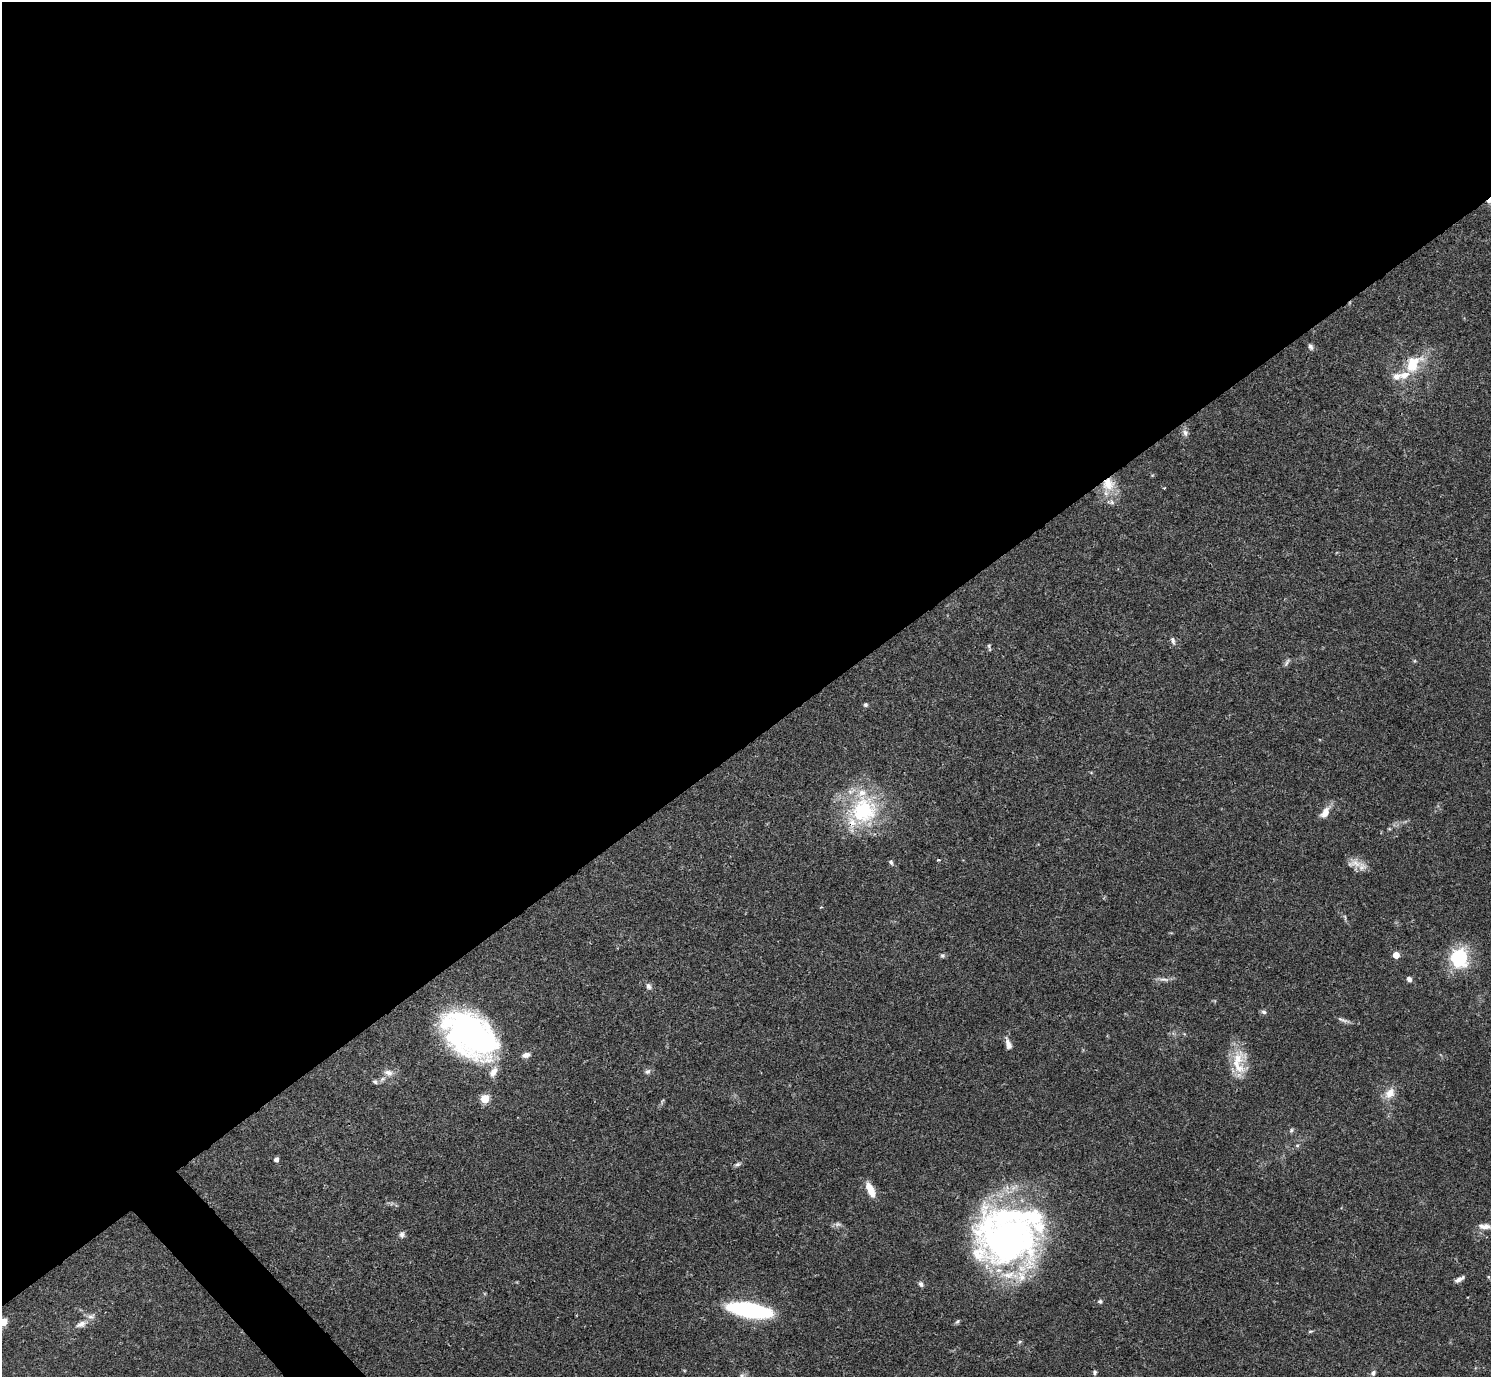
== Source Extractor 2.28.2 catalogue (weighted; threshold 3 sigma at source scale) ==
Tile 2 of 4 x 4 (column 2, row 1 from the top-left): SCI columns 1491-2979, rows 4285-5659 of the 5961 x 5958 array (HDU 1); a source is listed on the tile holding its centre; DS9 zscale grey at full resolution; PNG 1493 x 1379 px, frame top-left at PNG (2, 2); no overlay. Shown black and unused: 55% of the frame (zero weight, under 3 of 4 exposures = <1% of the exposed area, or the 3 px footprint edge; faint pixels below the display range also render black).
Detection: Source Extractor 2.28.2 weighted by HDU 2 'WHT'; one run over the whole footprint, this tile lists its part. Background 0.0407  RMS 0.0027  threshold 0.0119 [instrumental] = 3 sigma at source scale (4.5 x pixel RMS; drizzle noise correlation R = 1.50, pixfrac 1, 0.05/0.05 arcsec/px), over >= 5 px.
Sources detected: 62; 1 too faint to see at this stretch — not listed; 9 inside a brighter listed object's ellipse — not listed separately; the other 52 listed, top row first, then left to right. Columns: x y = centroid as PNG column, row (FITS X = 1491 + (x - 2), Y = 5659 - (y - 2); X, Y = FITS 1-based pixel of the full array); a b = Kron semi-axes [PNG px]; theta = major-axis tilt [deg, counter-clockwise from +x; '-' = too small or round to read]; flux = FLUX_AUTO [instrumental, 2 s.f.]
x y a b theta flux
1310 347 8 5 -70 0.75
1412 365 29 19 46 9.7
1185 433 10 8 -59 1.1
1108 484 19 18 - 6.6
1112 502 8 7 - 0.94
1173 641 11 5 -70 0.78
989 646 8 5 -82 0.5
1287 662 12 5 60 0.75
865 705 5 5 - 0.51
863 810 40 36 44 27
1325 812 17 8 57 2.8
1389 829 6 3 17 0.31
938 860 3 3 - 0.43
891 862 7 5 -55 0.65
1354 863 20 14 -11 3
1345 917 10 3 -79 0.45
942 955 6 6 - 0.53
1396 955 5 4 - 4.6
1459 958 8 7 - 62
1164 979 18 4 -2 1.2
1409 979 6 5 - 0.95
649 986 8 6 -54 0.94
1264 1012 7 5 -38 0.67
1343 1020 19 4 -19 1
470 1035 51 32 -37 93
1008 1044 14 7 -72 1.7
526 1055 10 6 11 1.4
1239 1062 34 19 -88 7.9
647 1072 7 6 - 0.85
388 1073 13 8 -12 1.8
375 1082 8 5 -29 0.6
1390 1093 16 11 53 3.1
485 1099 5 5 - 13
1291 1130 7 5 47 0.5
1297 1145 6 4 1 0.37
276 1159 4 4 - 1.2
737 1164 10 5 29 0.68
870 1190 19 8 -64 3.8
1485 1226 18 7 -2 2.1
402 1234 9 7 81 0.85
1007 1238 70 61 -4 120
1460 1279 13 5 30 1.2
921 1284 7 6 - 0.8
1100 1301 7 5 -9 0.55
749 1310 33 10 -10 54
957 1321 7 5 49 0.46
3 1322 5 5 - 8.8
81 1324 16 8 20 1.8
1310 1331 7 3 9 0.35
1095 1372 5 4 - 0.52
1373 1373 8 6 71 0.71
742 1375 7 7 - 0.68
Overlapping masked pixels (flux is a lower limit): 2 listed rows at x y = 1108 484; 863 810
Isophote crosses this tile's border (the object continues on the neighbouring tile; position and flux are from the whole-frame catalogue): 3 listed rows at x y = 1485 1226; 3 1322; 742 1375